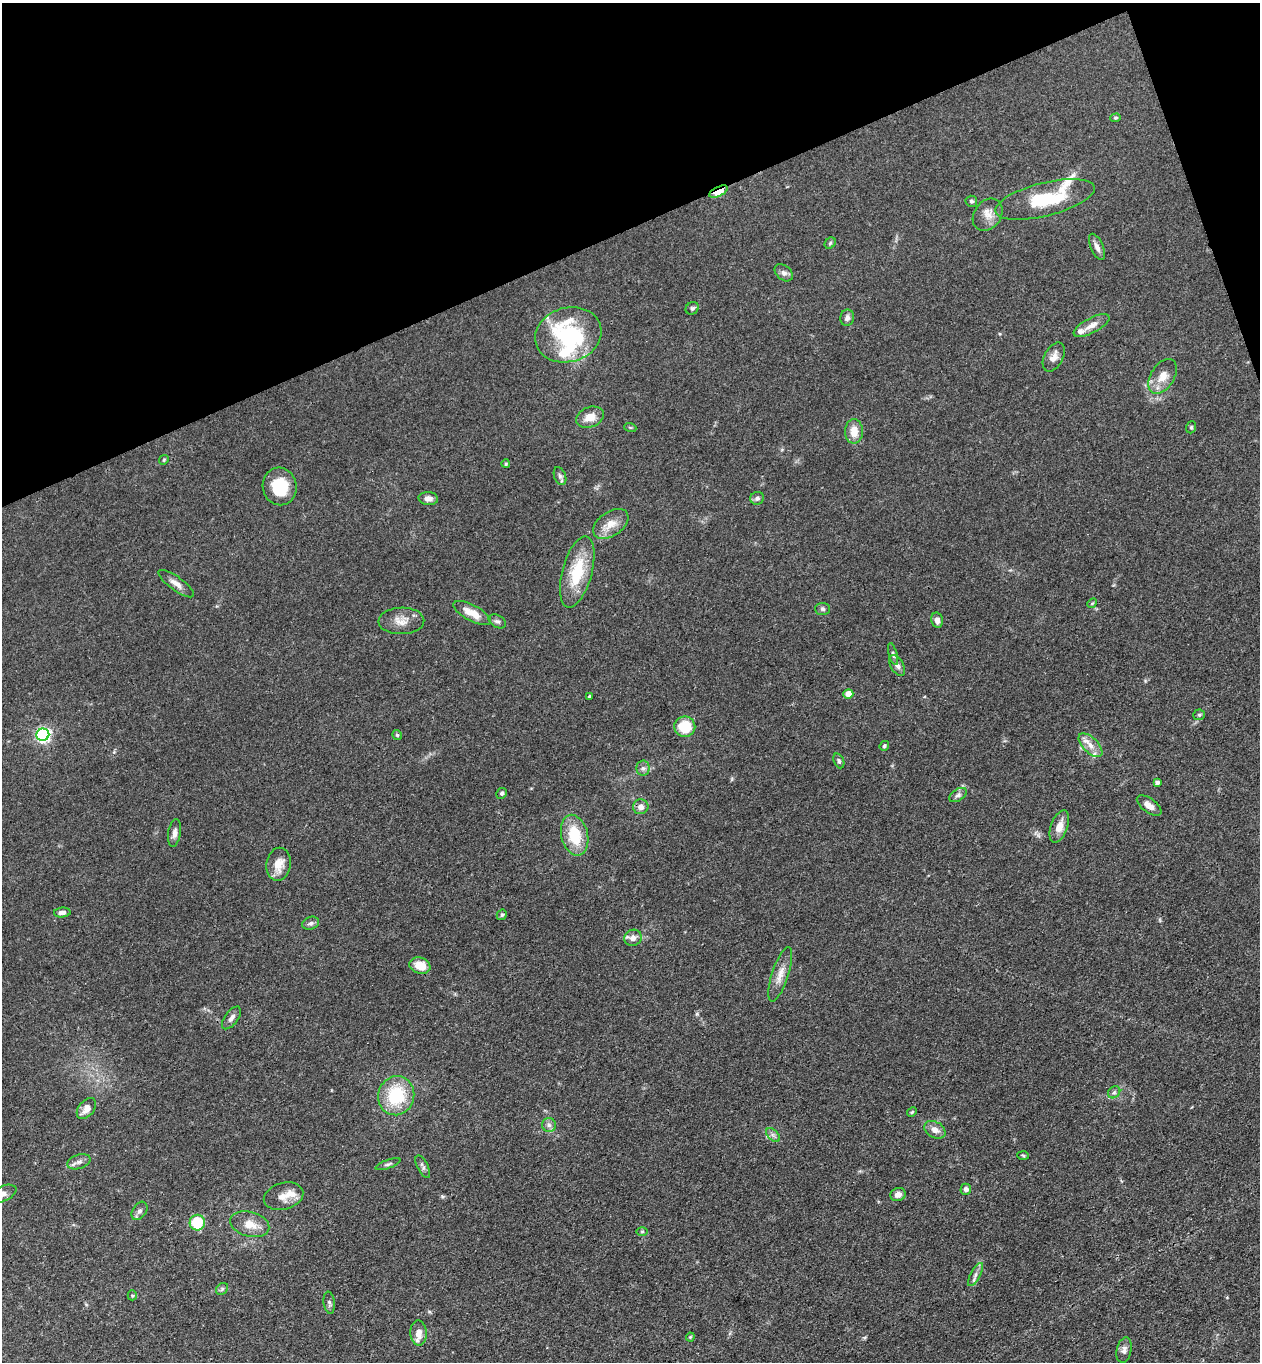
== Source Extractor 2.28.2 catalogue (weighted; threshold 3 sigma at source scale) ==
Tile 3 of 4 x 4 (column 3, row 1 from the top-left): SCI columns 2817-4074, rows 4135-5494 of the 5504 x 5548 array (HDU 1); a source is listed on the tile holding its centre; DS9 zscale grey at full resolution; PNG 1262 x 1364 px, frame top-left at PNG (2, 3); each listed source drawn as its Kron ellipse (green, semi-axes under 4 px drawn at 4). Shown black and unused: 18% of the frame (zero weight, under 3 of 4 exposures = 5% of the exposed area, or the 3 px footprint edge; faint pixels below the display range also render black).
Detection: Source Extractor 2.28.2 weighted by HDU 2 'WHT'; one run over the whole footprint, this tile lists its part. Background 0.0936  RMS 0.0064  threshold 0.0286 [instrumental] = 3 sigma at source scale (4.5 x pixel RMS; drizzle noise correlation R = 1.50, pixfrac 1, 0.05/0.05 arcsec/px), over >= 5 px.
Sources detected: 95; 3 inside a brighter object's white glare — neither listed nor drawn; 5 inside a brighter listed object's ellipse — not listed separately; the other 87 listed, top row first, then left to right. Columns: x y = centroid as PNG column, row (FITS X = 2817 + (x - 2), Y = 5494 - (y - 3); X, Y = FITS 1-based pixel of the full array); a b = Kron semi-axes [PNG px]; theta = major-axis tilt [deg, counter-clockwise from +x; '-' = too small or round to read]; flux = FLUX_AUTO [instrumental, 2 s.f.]
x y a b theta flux
1116 118 5 4 - 0.91
718 192 10 4 26 23
1045 199 51 16 14 36
971 201 6 5 - 1.3
988 215 17 13 53 6.7
830 243 6 5 - 1
1097 247 14 6 -66 3.2
784 273 10 7 -39 2.3
692 308 7 6 - 1.4
847 318 8 6 79 2.3
1091 325 20 7 28 5.3
568 335 33 27 17 49
1054 357 16 9 62 4.8
1163 376 19 11 58 8.7
590 417 14 10 21 7.4
630 427 6 4 -19 0.76
1191 427 6 4 69 0.94
854 431 12 9 90 7.7
164 460 5 4 - 0.79
506 464 4 4 - 0.82
560 476 9 5 -69 1.7
280 486 19 17 -77 20
757 498 7 6 - 1.8
428 499 9 6 -4 3.1
611 524 20 12 35 8.3
577 572 36 15 75 28
176 584 21 7 -36 4.5
1092 603 5 4 - 0.74
822 609 7 6 - 1.5
472 613 21 8 -28 9.4
937 620 8 5 -78 3.1
401 621 23 13 1 7.8
497 621 9 6 -29 1.9
893 654 11 4 -74 1.4
897 665 11 6 -59 2.7
848 694 5 4 - 6.8
590 696 4 3 - 0.81
1199 715 6 5 - 0.95
685 727 10 10 - 19
43 735 6 6 - 160
397 735 5 4 - 0.92
1090 745 15 7 -44 5.5
884 746 5 4 - 1.1
839 761 8 5 -67 1.3
643 768 7 6 - 2.1
1157 782 4 3 - 1.8
502 793 5 5 - 1.2
958 795 10 5 30 2
1149 806 14 7 -36 4.7
641 807 8 7 - 3.6
1059 826 17 8 70 6.5
174 833 14 6 80 2.8
575 835 21 13 -76 23
278 864 16 12 80 8.4
62 913 8 5 5 2.8
502 915 5 4 - 0.99
311 923 9 6 19 1.7
633 938 9 8 - 3.7
420 966 11 8 -18 11
780 974 28 8 72 7.5
231 1018 13 6 53 2.9
1114 1092 7 5 42 1.5
396 1096 20 18 73 32
86 1109 12 7 50 6.3
912 1112 5 4 - 0.82
549 1125 7 7 - 2.1
935 1130 11 8 -29 4.4
773 1135 8 5 -45 1.9
1023 1155 6 4 -4 0.83
79 1162 12 7 18 2.8
388 1164 13 3 19 1.4
423 1167 12 5 -63 1.9
966 1189 5 5 - 2.2
2 1194 15 7 24 4.2
898 1195 8 6 24 3.7
284 1196 20 13 16 7.7
139 1211 10 6 56 2.3
197 1223 8 7 - 24
250 1224 20 12 -14 8.6
642 1231 5 3 - 0.72
975 1275 13 5 62 2.7
222 1289 7 5 45 1.3
132 1295 5 4 - 0.76
329 1303 11 5 -83 1.7
418 1333 12 8 -88 6.2
690 1337 4 4 - 0.7
1124 1350 13 7 79 3
Overlapping masked pixels (flux is a lower limit): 1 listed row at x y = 718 192
Isophote crosses this tile's border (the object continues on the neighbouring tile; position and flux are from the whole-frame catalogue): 1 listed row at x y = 2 1194